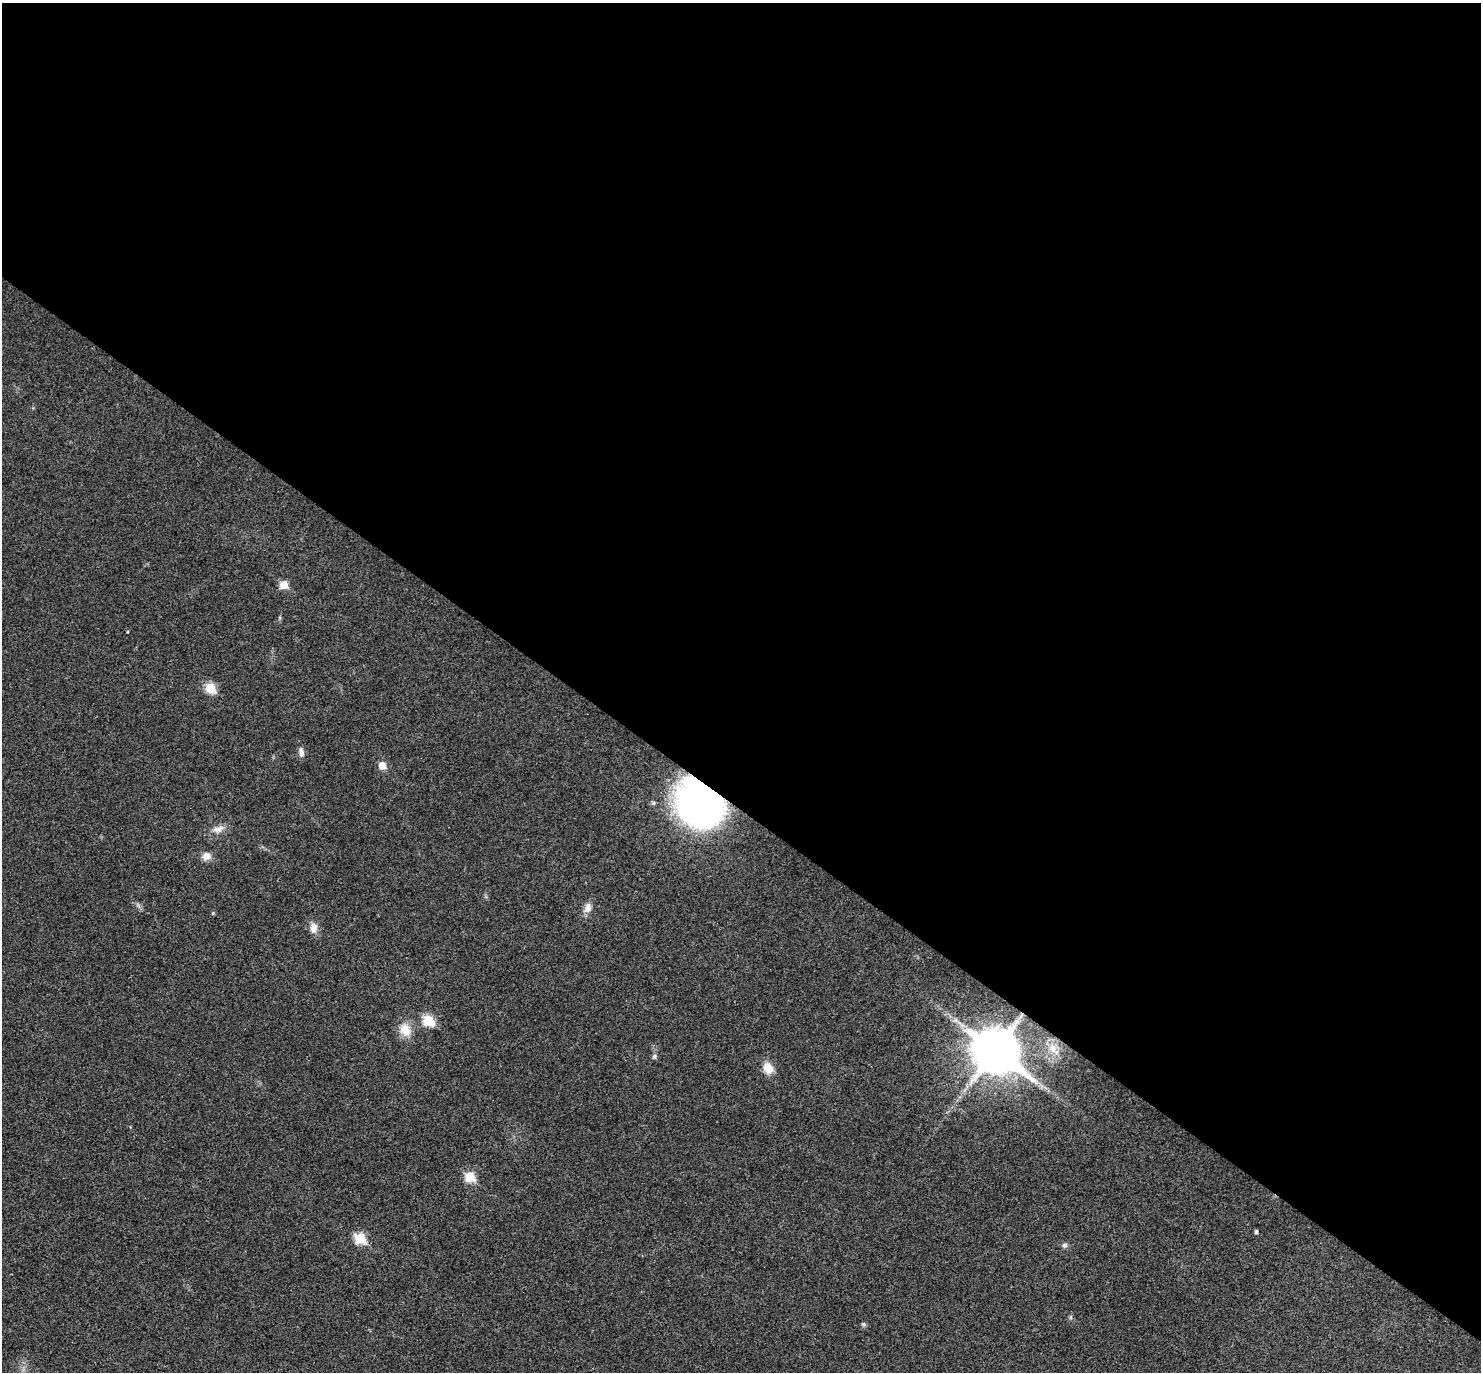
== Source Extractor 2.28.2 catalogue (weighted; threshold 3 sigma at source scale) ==
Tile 3 of 4 x 4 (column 3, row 1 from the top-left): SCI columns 2964-4442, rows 4405-5774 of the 5923 x 5927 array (HDU 1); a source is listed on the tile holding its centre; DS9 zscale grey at full resolution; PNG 1483 x 1374 px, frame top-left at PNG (2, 3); no overlay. Shown black and unused: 59% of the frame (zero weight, under 3 of 4 exposures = <1% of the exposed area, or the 3 px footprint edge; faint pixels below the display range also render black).
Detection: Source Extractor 2.28.2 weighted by HDU 2 'WHT'; one run over the whole footprint, this tile lists its part. Background 0.0226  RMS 0.0056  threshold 0.0254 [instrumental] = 3 sigma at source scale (4.5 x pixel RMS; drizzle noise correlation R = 1.50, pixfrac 1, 0.05/0.05 arcsec/px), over >= 5 px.
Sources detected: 22; all 22 listed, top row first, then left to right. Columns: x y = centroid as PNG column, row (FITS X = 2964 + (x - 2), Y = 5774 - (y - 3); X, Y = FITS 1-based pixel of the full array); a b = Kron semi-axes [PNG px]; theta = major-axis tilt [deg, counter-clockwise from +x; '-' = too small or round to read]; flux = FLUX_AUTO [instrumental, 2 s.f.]
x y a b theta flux
284 585 6 5 - 11
210 688 6 5 - 23
301 752 13 6 -85 2.5
382 765 6 5 - 8.2
653 803 6 5 - 0.98
699 803 34 27 -43 270
218 829 16 9 18 4.5
206 856 9 8 - 4.7
588 908 14 9 69 3.9
213 913 5 4 - 0.65
313 928 13 9 89 4.4
428 1020 6 6 - 31
405 1030 18 13 -61 8.2
1053 1048 13 10 -76 5.6
995 1050 15 12 -35 2500
654 1056 6 6 - 1.3
768 1068 13 10 -65 7.1
469 1177 6 6 - 23
1256 1232 4 3 - 1.1
360 1238 6 6 - 30
1064 1245 8 6 2 1.4
864 1324 6 4 71 0.85
Overlapping masked pixels (flux is a lower limit): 2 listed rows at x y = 699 803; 995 1050